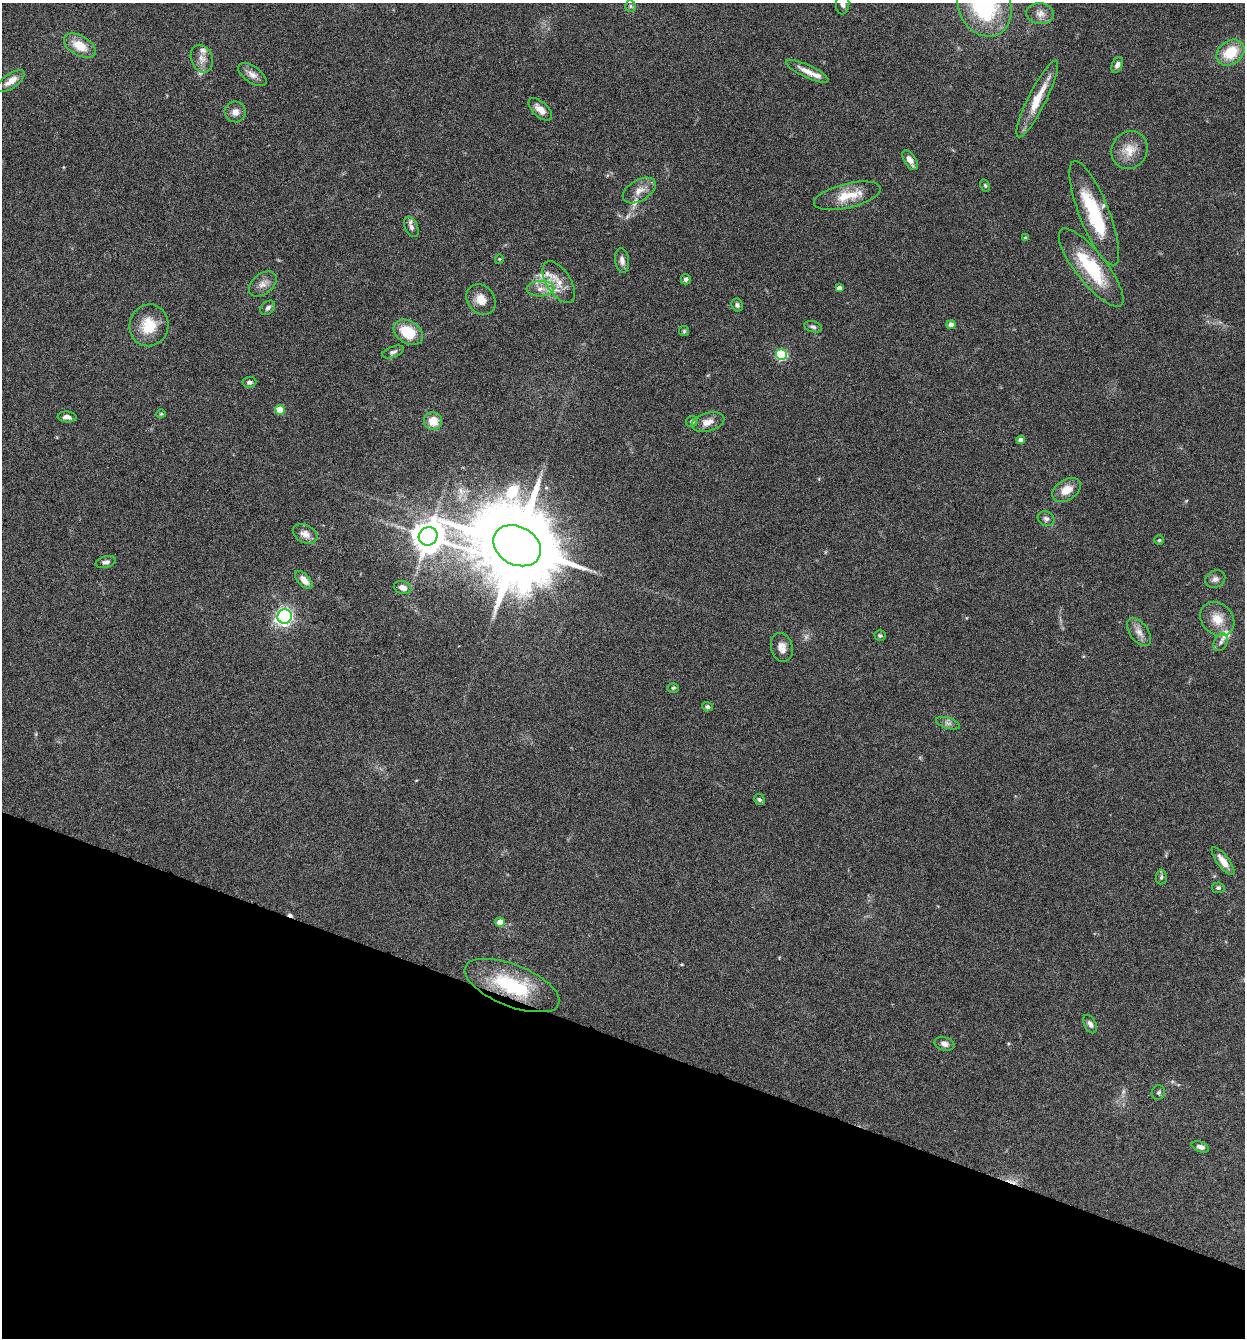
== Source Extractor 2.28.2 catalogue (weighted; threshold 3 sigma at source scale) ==
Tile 15 of 4 x 4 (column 3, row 4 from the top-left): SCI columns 2616-3858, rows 4-1339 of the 5359 x 5349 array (HDU 1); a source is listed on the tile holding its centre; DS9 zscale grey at full resolution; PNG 1247 x 1340 px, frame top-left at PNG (2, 3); each listed source drawn as its Kron ellipse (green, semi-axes under 4 px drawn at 4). Shown black and unused: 22% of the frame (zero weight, under 4 of 8 exposures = <1% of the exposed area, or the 3 px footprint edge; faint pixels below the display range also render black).
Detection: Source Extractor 2.28.2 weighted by HDU 2 'WHT'; one run over the whole footprint, this tile lists its part. Background 0.125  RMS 0.005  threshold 0.0203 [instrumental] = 3 sigma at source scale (4.09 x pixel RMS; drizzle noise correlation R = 1.36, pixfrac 0.8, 0.05/0.05 arcsec/px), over >= 5 px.
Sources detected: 87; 1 too faint to see at this stretch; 1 inside a brighter object's white glare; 2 cosmic-ray / hot-pixel residue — neither listed nor drawn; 6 inside a brighter listed object's ellipse — not listed separately; the other 77 listed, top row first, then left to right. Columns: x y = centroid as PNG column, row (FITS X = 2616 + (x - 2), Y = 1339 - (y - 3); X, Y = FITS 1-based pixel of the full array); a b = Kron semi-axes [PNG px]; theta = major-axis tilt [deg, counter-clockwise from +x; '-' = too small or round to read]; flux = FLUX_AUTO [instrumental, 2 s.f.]
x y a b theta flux
843 4 10 6 85 2.7
630 6 6 5 - 0.75
985 6 32 26 -66 53
1040 14 14 10 -6 3.6
80 46 17 10 -30 9.1
1230 52 15 11 37 13
202 59 14 10 -67 3.9
1117 65 8 5 65 1.7
807 71 23 6 -25 4.7
252 74 16 8 -35 3.3
11 81 16 7 35 4.2
1037 99 42 9 63 12
540 109 14 7 -43 3.9
235 112 10 10 - 3.3
1129 150 19 17 60 7.9
910 160 11 5 -58 3.1
985 186 6 4 -63 0.67
639 191 18 10 30 4.5
847 196 34 12 14 11
1094 213 56 15 -68 32
411 227 11 6 -66 1.8
1025 238 4 4 - 0.81
499 259 4 4 - 0.46
622 260 12 7 -83 2.4
1091 268 48 15 -52 28
686 279 5 5 - 1.2
559 282 24 12 -57 6.8
263 284 16 10 39 3.5
839 288 4 4 - 2.5
540 289 14 7 3 3.7
481 300 16 13 -49 5.7
737 305 7 5 -64 1.1
268 308 8 6 44 1.4
149 325 21 19 73 12
951 325 4 4 - 3.7
813 327 9 5 -15 1.2
684 331 5 5 - 0.66
408 332 16 11 -33 14
393 352 11 5 19 1.4
781 355 5 5 - 42
249 382 7 5 4 1.2
280 410 5 5 - 8.9
161 414 5 4 - 0.52
67 417 9 5 -3 2.3
433 421 9 9 - 6.3
692 422 6 5 - 1.1
708 422 17 9 15 4.2
1021 440 4 4 - 3.5
1067 490 16 10 32 6.1
1046 519 9 7 -30 1.5
305 534 13 9 -27 3.5
428 536 10 9 - 870
1159 540 5 4 - 0.54
517 546 25 19 -29 8400
106 562 10 5 14 1.6
1215 579 10 8 25 2
304 580 11 5 -46 3.2
403 588 9 6 -20 2.8
285 616 7 7 - 120
1217 619 18 15 -47 7.7
1139 632 16 9 -53 3.6
880 635 6 5 - 0.78
1221 642 9 6 62 1.6
782 647 15 10 -75 3.8
673 688 6 5 - 0.72
707 707 5 4 - 1.2
948 723 12 5 -17 1.7
759 799 6 5 - 0.91
1223 861 17 6 -53 4.6
1161 877 7 5 87 0.97
1218 888 6 5 - 1.2
500 922 5 4 - 6.2
512 986 50 20 -22 34
1090 1024 10 5 -63 1.6
944 1044 10 6 -15 2.1
1158 1092 7 6 - 1
1200 1147 9 5 -20 2
Overlapping masked pixels (flux is a lower limit): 1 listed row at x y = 512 986
Isophote crosses this tile's border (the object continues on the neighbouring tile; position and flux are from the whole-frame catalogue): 2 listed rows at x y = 843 4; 985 6